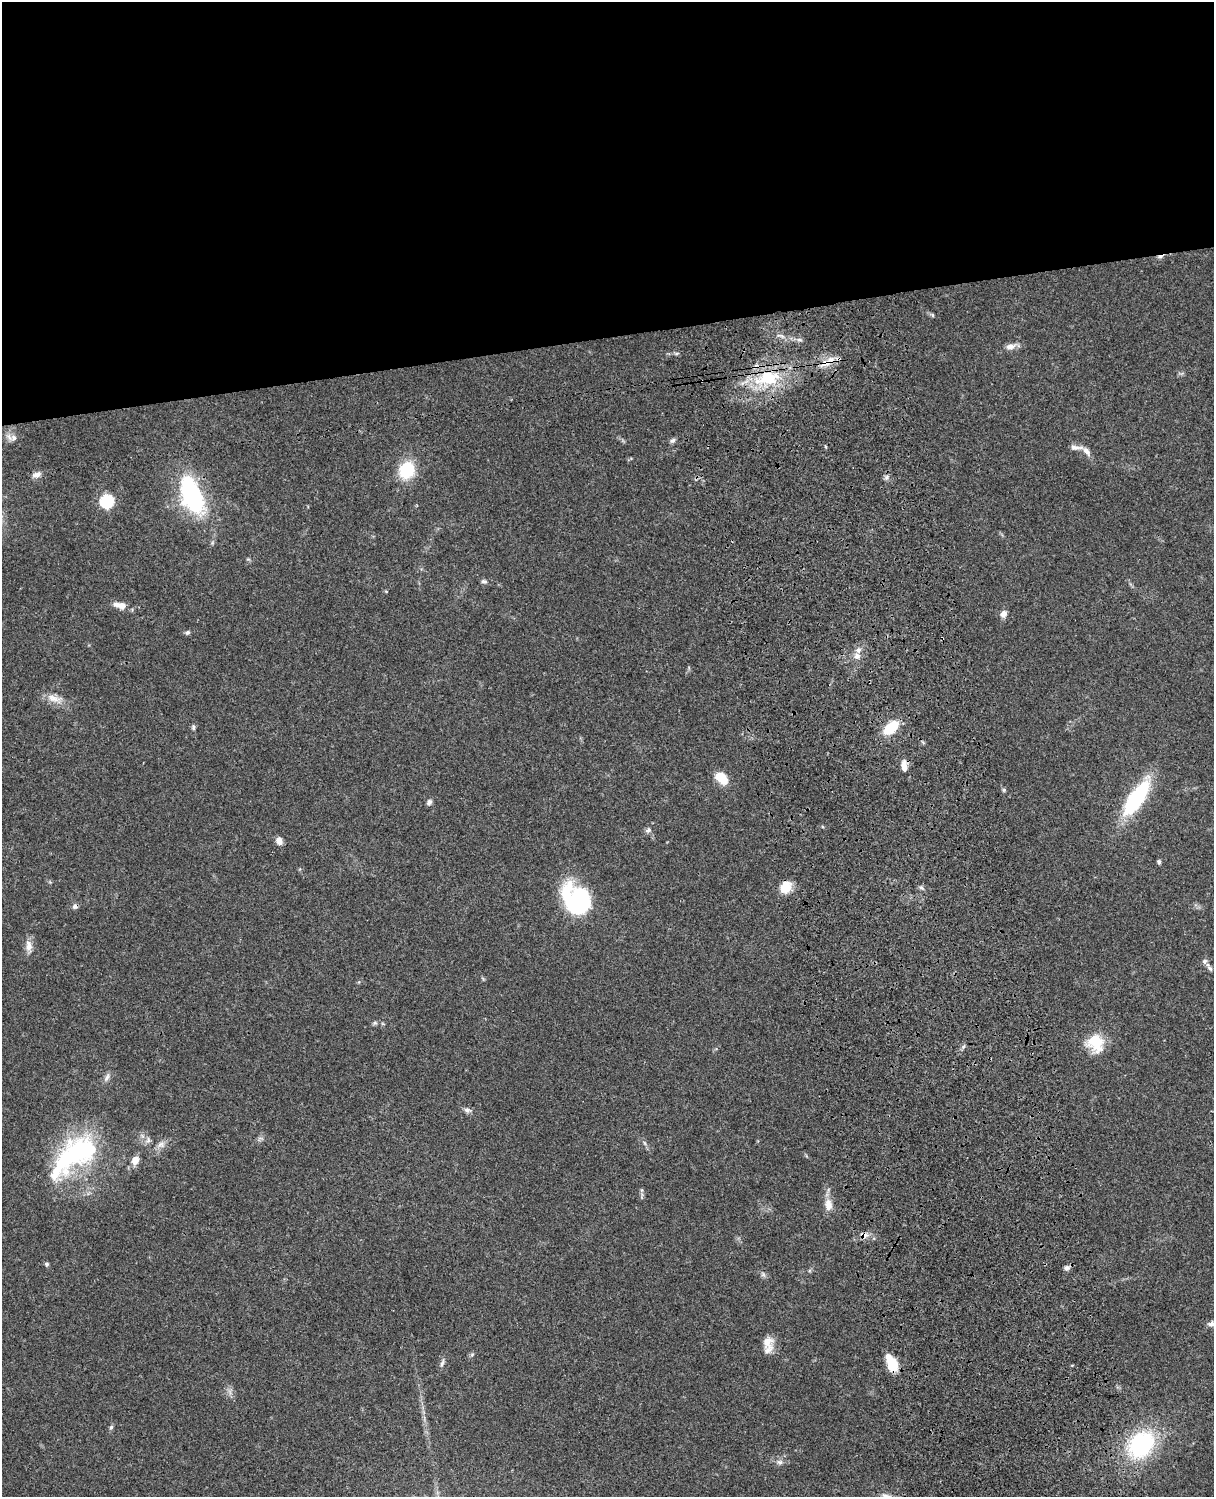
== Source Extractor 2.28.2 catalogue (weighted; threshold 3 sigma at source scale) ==
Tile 2 of 4 x 3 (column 2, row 1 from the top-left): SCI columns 1334-2545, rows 3269-4763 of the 5087 x 4928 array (HDU 1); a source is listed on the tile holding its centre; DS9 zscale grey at full resolution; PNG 1216 x 1499 px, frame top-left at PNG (2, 2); no overlay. Shown black and unused: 23% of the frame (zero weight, under 3 of 4 exposures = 6% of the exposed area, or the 3 px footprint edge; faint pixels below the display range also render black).
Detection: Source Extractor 2.28.2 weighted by HDU 2 'WHT'; one run over the whole footprint, this tile lists its part. Background 0.0804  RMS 0.0059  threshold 0.0263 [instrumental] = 3 sigma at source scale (4.5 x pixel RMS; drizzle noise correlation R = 1.50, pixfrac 1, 0.05/0.05 arcsec/px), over >= 5 px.
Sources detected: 67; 1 inside a brighter object's white glare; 1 cosmic-ray / hot-pixel residue — not listed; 4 inside a brighter listed object's ellipse — not listed separately; the other 61 listed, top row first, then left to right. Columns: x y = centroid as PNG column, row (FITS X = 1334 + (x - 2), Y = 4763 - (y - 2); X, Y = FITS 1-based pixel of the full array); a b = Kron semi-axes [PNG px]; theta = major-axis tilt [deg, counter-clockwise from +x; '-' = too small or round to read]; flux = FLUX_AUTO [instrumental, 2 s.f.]
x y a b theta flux
932 315 6 5 - 0.86
782 336 8 4 -44 1.6
1010 347 13 7 15 3.8
676 353 6 4 -18 0.89
826 363 19 9 26 7.5
768 378 35 22 8 34
14 438 10 9 - 3.2
672 440 8 6 42 1.5
1076 447 19 5 -4 2.9
1087 451 13 7 -53 3.2
407 470 16 13 66 25
37 475 11 6 8 2.9
886 477 7 6 - 1.5
192 495 42 21 -68 71
107 501 6 6 - 74
484 581 8 5 -15 1.4
386 591 5 3 - 0.5
122 605 11 8 -16 4
1003 614 7 6 - 3.8
187 633 7 6 - 1.2
857 656 9 9 - 3.1
54 698 22 9 -11 6.3
193 727 7 5 89 1.1
891 727 16 9 41 19
904 766 12 6 -87 4.5
721 778 15 9 -41 11
1004 790 6 5 - 0.82
1136 798 37 13 55 60
429 802 7 6 - 1.8
648 830 7 6 - 1.5
279 841 9 7 -69 3.3
1159 862 6 4 -71 0.94
786 887 11 9 73 12
921 888 8 4 -9 1.2
579 900 33 28 -63 54
75 906 7 6 - 1.8
29 946 17 8 -84 4.5
1204 961 8 7 - 1.6
1210 968 9 5 -48 1.6
375 1023 6 5 - 0.96
1095 1042 19 16 -69 19
107 1077 12 6 65 2.1
467 1110 8 6 -28 1.9
148 1140 9 6 82 1.8
161 1144 11 8 23 3.2
75 1154 67 31 38 79
135 1160 11 9 65 4.5
642 1190 6 4 -90 0.94
828 1205 17 10 -85 5.6
864 1235 10 8 -1 2.9
46 1264 5 5 - 1.1
1067 1268 8 6 15 1.9
1213 1324 19 7 -11 3.7
767 1342 17 14 56 6.1
472 1354 6 4 20 0.83
442 1363 13 4 70 1.7
892 1363 18 9 -65 14
111 1427 6 5 - 1
1141 1444 30 24 51 59
780 1462 9 7 -5 2.1
886 1496 15 6 -19 2.8
Overlapping masked pixels (flux is a lower limit): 6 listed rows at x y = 826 363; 768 378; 192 495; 75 906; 864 1235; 892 1363
Isophote crosses this tile's border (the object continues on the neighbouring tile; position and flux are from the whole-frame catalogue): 2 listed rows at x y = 1213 1324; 886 1496